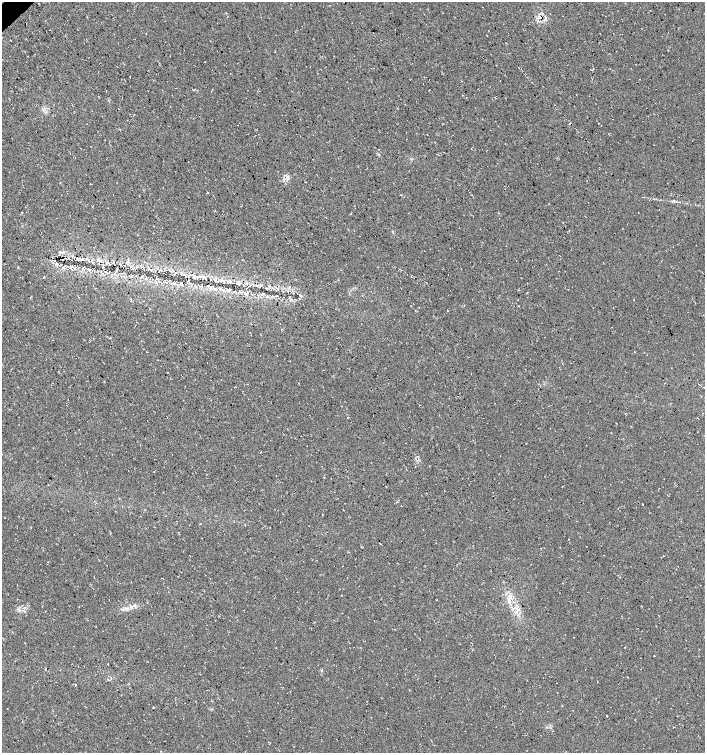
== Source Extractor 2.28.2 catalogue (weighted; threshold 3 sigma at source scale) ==
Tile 11 of 4 x 4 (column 3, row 3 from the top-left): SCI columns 2955-4360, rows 1507-3008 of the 5974 x 6011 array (HDU 1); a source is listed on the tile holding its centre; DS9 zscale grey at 2 x 2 block average (1 PNG px = mean of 2 x 2 image px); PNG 707 x 755 px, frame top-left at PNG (2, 2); no overlay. Shown black and unused: <1% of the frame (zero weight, under 3 of 4 exposures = <1% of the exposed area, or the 3 px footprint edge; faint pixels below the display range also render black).
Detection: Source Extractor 2.28.2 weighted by HDU 2 'WHT'; one run over the whole footprint, this tile lists its part. Background 0.0145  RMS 0.0052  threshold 0.0235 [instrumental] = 3 sigma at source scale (4.5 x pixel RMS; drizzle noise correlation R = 1.50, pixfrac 1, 0.0396/0.0396 arcsec/px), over >= 5 px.
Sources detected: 39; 2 cosmic-ray / hot-pixel residue — not listed; the other 37 listed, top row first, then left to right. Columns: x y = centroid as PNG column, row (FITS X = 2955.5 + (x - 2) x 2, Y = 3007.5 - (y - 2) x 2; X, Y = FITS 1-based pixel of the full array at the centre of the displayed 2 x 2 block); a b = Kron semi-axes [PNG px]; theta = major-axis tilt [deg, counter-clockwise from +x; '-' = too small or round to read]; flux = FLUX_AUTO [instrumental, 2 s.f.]
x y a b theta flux
540 17 3 2 - 39
194 89 2 2 - 0.51
570 123 2 2 - 0.96
286 176 6 3 -52 2.4
284 179 3 2 - 1.1
153 233 2 2 - 0.47
63 259 2 2 - 1.2
66 259 2 2 - 0.41
54 260 2 2 - 0.49
82 260 3 2 - 0.94
98 264 2 2 - 0.51
109 264 3 2 - 0.68
72 266 3 2 - 1.2
132 268 3 2 - 1
116 271 2 2 - 1.1
175 273 5 2 - 0.88
142 276 6 2 44 1.3
44 277 3 2 - 0.82
194 277 4 3 - 2.2
198 277 3 2 - 1.1
223 281 3 3 - 1.6
208 285 3 2 - 0.67
261 294 4 3 - 1.8
272 296 3 2 - 0.79
348 418 2 2 - 0.46
260 452 2 2 - 0.82
172 455 2 2 - 0.43
154 472 2 2 - 0.66
642 504 2 2 - 0.78
134 605 4 2 - 1.4
516 608 12 2 -45 5
624 647 2 2 - 0.36
654 656 2 2 - 0.73
111 678 4 2 - 0.77
75 685 2 2 - 1.2
211 701 2 2 - 0.49
607 715 2 2 - 21
Overlapping masked pixels (flux is a lower limit): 1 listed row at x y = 540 17
Diffuse or blended objects may show on this block-average render without a row.